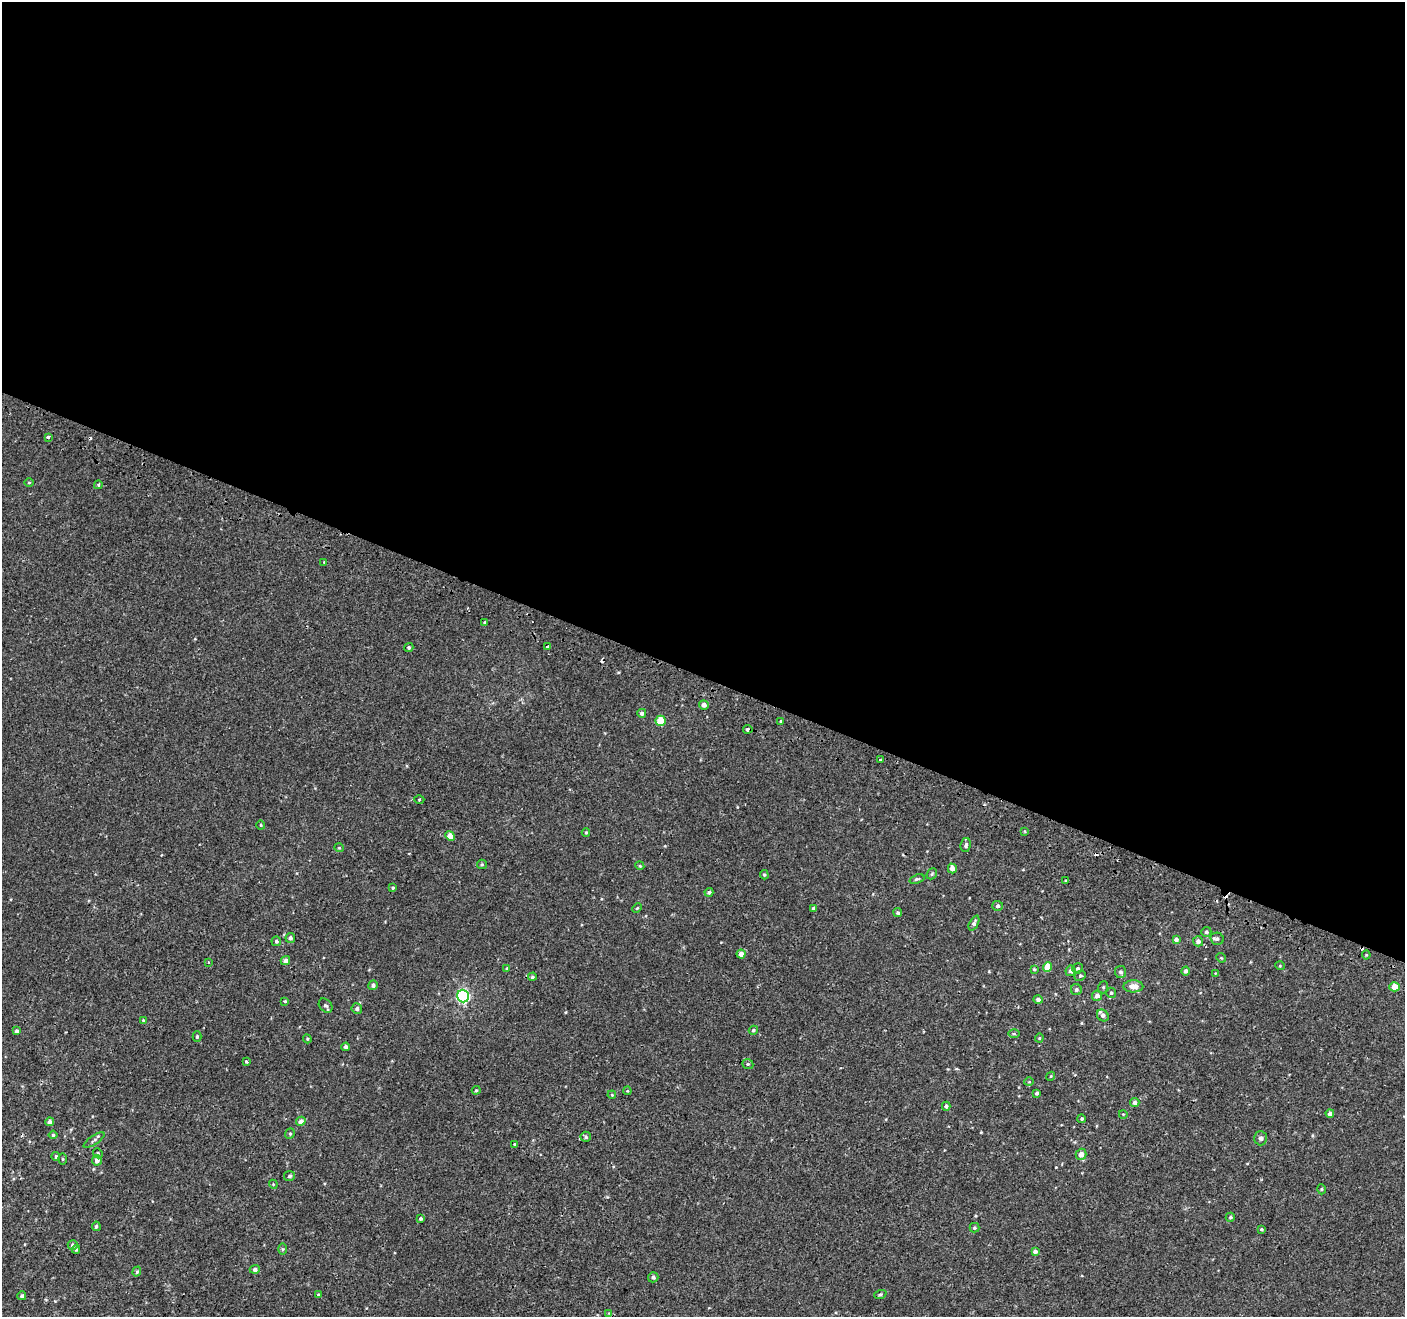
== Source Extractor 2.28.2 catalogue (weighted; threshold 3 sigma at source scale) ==
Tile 3 of 4 x 4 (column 3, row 1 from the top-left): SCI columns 2863-4265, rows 4203-5517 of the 5715 x 5844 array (HDU 1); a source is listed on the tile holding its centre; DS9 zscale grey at full resolution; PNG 1407 x 1319 px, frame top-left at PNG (2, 2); each listed source drawn as its Kron ellipse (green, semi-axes under 4 px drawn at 4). Shown black and unused: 51% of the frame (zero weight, under 2 of 3 exposures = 3% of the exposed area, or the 3 px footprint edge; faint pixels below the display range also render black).
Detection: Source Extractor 2.28.2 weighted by HDU 2 'WHT'; one run over the whole footprint, this tile lists its part. Background 5.43e-04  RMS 0.0031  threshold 0.0141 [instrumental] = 3 sigma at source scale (4.5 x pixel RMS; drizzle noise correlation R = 1.50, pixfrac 1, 0.0396/0.0396 arcsec/px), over >= 5 px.
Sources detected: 127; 5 cosmic-ray / hot-pixel residue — neither listed nor drawn; the other 122 listed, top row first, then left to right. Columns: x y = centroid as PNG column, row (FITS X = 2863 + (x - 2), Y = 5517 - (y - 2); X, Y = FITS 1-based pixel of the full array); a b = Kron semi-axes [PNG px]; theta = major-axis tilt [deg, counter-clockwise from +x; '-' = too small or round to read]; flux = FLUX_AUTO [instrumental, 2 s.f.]
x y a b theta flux
48 437 4 3 - 0.56
29 483 5 3 - 0.26
98 485 4 3 - 0.61
324 562 3 3 - 0.22
485 622 4 3 - 0.28
409 647 4 4 - 0.58
547 647 3 3 - 0.91
704 705 5 4 - 1.2
642 713 4 4 - 1
661 721 5 5 - 7.2
781 721 3 3 - 0.68
748 729 5 3 - 1.3
880 760 3 3 - 0.7
419 800 5 3 - 0.3
261 825 4 4 - 0.32
586 832 4 4 - 0.36
1025 832 3 2 - 0.3
450 836 5 4 - 2.6
966 845 7 5 81 0.69
339 848 5 3 - 0.23
482 864 5 4 - 0.35
640 866 4 3 - 0.3
952 868 5 4 - 2
932 874 6 5 - 0.43
764 875 5 4 - 0.38
917 879 8 4 18 0.53
1066 880 4 3 - 0.28
393 888 4 3 - 0.33
709 892 4 4 - 0.64
998 906 5 5 - 0.66
637 908 5 3 - 0.33
813 908 3 3 - 0.53
898 913 4 4 - 0.61
974 923 8 4 64 0.83
1206 932 5 5 - 0.59
290 938 5 5 - 0.87
1176 939 4 4 - 0.86
1217 939 7 6 - 0.78
276 941 5 5 - 0.7
1198 941 5 5 - 1.3
741 954 4 4 - 1.9
1366 955 4 4 - 0.34
1221 958 5 4 - 0.3
285 960 5 4 - 1.1
208 962 3 3 - 0.28
1280 966 5 3 - 0.24
1047 967 5 4 - 4.6
507 968 4 3 - 0.31
1078 968 5 5 - 0.61
1034 969 4 3 - 0.32
1071 971 5 5 - 1.3
1186 971 4 4 - 0.97
1120 972 6 5 - 0.78
1215 973 3 3 - 0.19
1080 976 6 5 - 0.47
532 977 4 4 - 0.53
373 985 5 5 - 0.76
1133 986 10 6 1 2.9
1103 987 6 5 - 0.45
1394 987 5 4 - 3.5
1076 990 5 5 - 0.75
1111 993 5 5 - 0.59
463 996 6 6 - 49
1097 996 5 5 - 1.5
1038 1000 5 4 - 1
285 1001 4 4 - 0.31
326 1006 8 6 -47 0.69
357 1009 5 5 - 0.73
1103 1015 6 5 - 0.97
143 1020 4 3 - 0.29
753 1030 5 4 - 0.45
16 1031 4 4 - 0.62
1014 1034 6 4 -1 0.38
197 1036 5 4 - 0.43
1039 1038 4 4 - 0.34
307 1039 4 4 - 0.34
346 1047 4 3 - 0.76
246 1061 3 3 - 0.56
748 1064 6 4 -20 0.48
1051 1076 4 3 - 0.25
1029 1082 5 3 - 0.21
476 1090 4 3 - 0.33
627 1091 4 4 - 0.29
1037 1093 4 3 - 0.62
612 1095 4 3 - 0.25
1135 1102 4 4 - 0.96
946 1106 4 4 - 0.69
1330 1113 4 4 - 1.3
1123 1114 4 3 - 0.21
1082 1119 4 4 - 0.45
301 1121 5 4 - 1.4
49 1122 4 4 - 1.1
290 1134 5 4 - 0.44
53 1135 4 4 - 0.37
586 1137 5 5 - 0.61
1260 1138 7 6 - 0.83
94 1140 12 4 33 0.79
514 1144 4 2 - 0.24
98 1153 5 4 - 0.41
1081 1154 5 5 - 2
56 1156 4 4 - 0.53
62 1159 5 3 - 0.29
97 1160 5 5 - 1.5
289 1176 5 5 - 0.65
273 1184 4 3 - 0.24
1321 1189 5 3 - 0.29
1230 1217 4 4 - 0.51
421 1219 4 3 - 0.5
96 1226 5 4 - 0.6
974 1228 5 5 - 0.45
1261 1229 4 3 - 0.34
73 1245 5 5 - 0.67
76 1249 4 3 - 0.38
282 1249 5 3 - 0.35
1035 1251 4 4 - 0.95
255 1269 5 4 - 0.97
137 1272 5 4 - 0.48
653 1277 5 5 - 0.68
880 1294 6 4 20 0.42
318 1295 4 3 - 0.37
22 1296 4 4 - 0.59
609 1313 4 4 - 0.23
Overlapping masked pixels (flux is a lower limit): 1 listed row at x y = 748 729